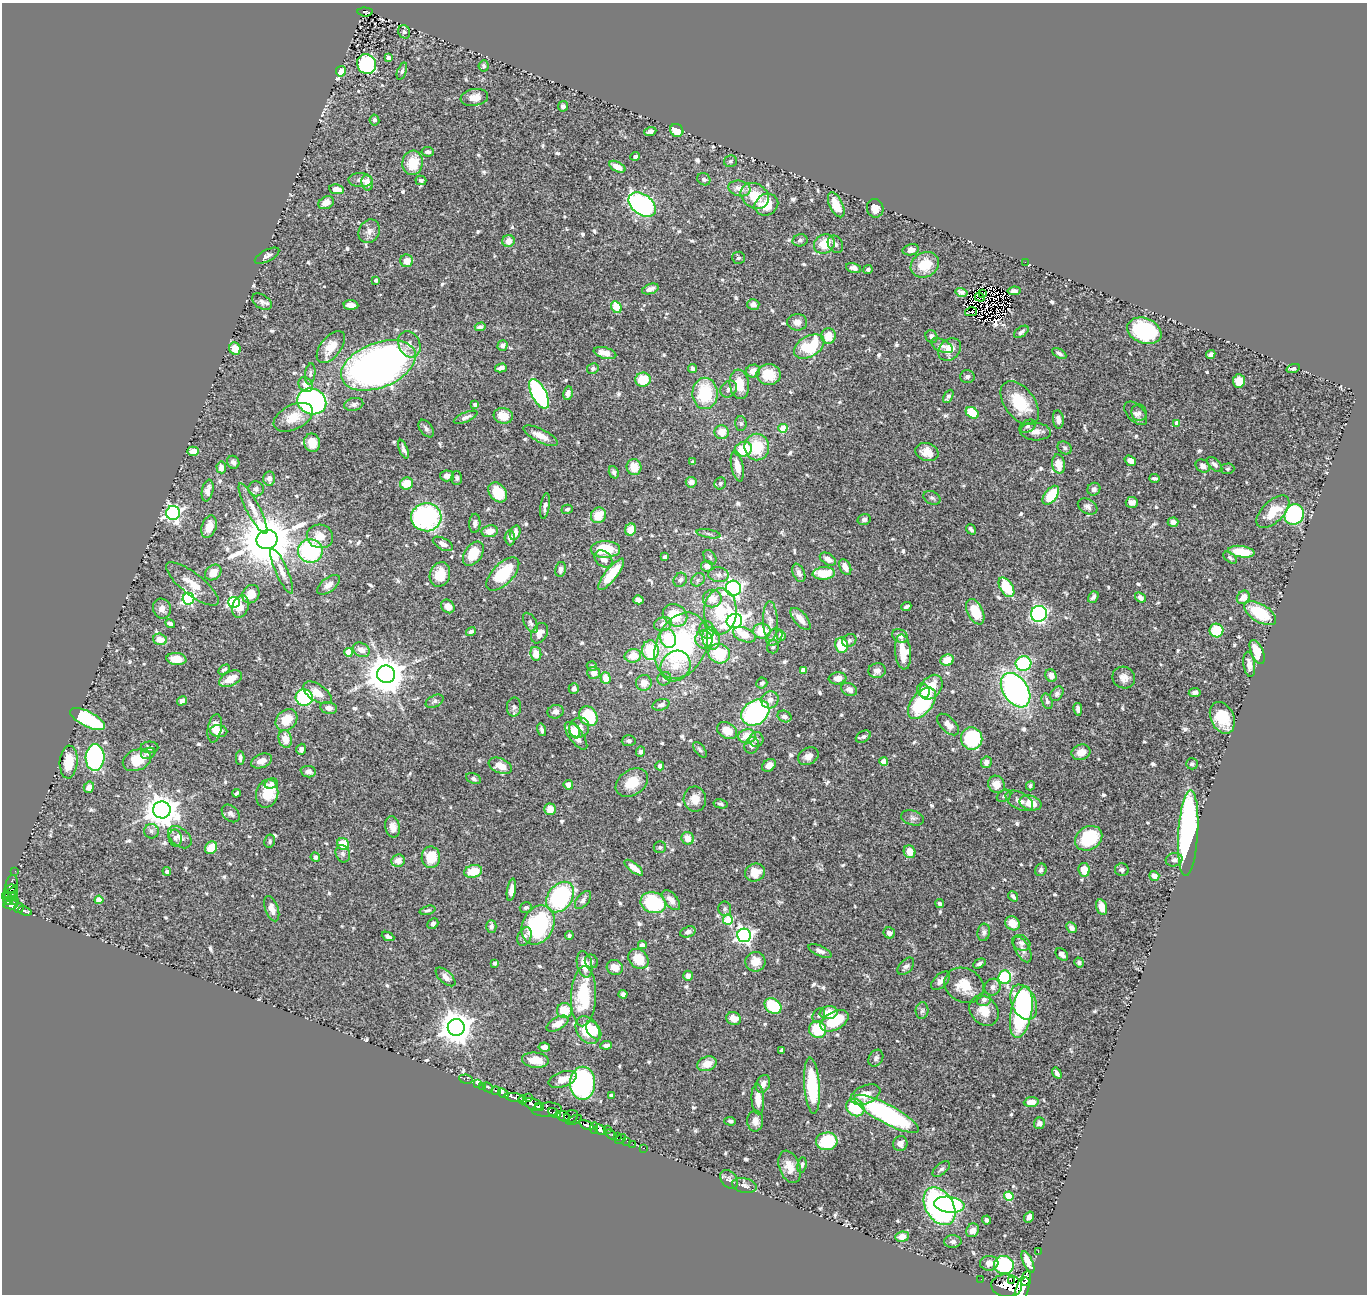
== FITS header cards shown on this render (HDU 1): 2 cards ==
NAXIS1  =                 1365
NAXIS2  =                 1292

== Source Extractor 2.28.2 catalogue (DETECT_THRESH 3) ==
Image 1365 x 1292 px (HDU 1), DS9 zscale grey, 1 PNG px = 1 image px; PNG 1369 x 1296 px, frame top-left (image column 1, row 1292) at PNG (2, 3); each listed source drawn as its Kron ellipse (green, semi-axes under 4 px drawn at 4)
Background 0.707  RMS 0.024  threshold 0.0715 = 3 sigma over >= 5 px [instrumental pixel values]
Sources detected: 716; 9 with non-positive FLUX_AUTO (blend fragments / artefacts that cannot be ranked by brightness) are neither listed nor drawn; of the other 707, the 500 brightest by FLUX_AUTO listed and drawn (207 fainter detections omitted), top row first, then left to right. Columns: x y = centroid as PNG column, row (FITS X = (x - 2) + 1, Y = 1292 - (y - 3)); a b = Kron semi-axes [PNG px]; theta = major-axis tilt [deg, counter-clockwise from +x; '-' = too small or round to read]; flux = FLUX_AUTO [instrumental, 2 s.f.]
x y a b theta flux
365 12 7 4 -4 25
404 32 7 6 - 3.3
388 58 4 4 - 8.8
367 64 10 9 - 180
484 66 5 5 - 3.3
341 71 5 5 - 18
402 71 9 4 70 4.2
474 97 14 8 10 17
563 106 5 5 - 5
374 120 5 5 - 4.2
677 130 7 6 - 23
650 131 6 4 21 5.5
428 152 6 4 -7 5.8
635 156 5 4 - 4.2
730 161 6 6 - 3.3
413 163 12 10 81 39
617 167 9 5 -29 20
704 179 7 6 - 4.6
360 180 12 7 -3 8.7
421 180 5 4 - 4.4
367 183 8 6 -79 17
740 188 11 7 -13 15
337 189 7 5 -9 15
755 196 15 12 -34 37
326 203 8 6 31 14
642 205 15 10 -37 330
766 205 12 10 31 40
836 205 13 6 -65 28
875 208 9 8 - 12
369 231 12 10 61 11
800 240 7 6 - 4.1
509 241 6 6 - 16
824 244 11 9 36 30
835 244 9 7 -58 5.4
911 250 8 5 13 9.2
267 256 13 5 28 5.8
738 258 6 6 - 3.5
407 261 6 6 - 18
1025 262 2 2 - 24
925 265 14 12 30 41
854 268 8 5 -15 7.2
868 269 4 4 - 3.4
376 280 3 3 - 5
650 289 9 5 20 7.9
1014 291 7 4 8 4.9
961 292 6 4 -15 4.9
982 294 3 2 - 3.4
980 297 5 2 - 3.7
262 302 11 7 -34 6.2
753 304 6 5 - 6.2
351 305 7 5 -4 10
616 307 6 5 - 42
971 312 6 2 15 7.2
797 322 10 8 -1 11
480 327 5 4 - 5.6
1144 331 18 12 -21 130
1021 332 8 5 36 4.7
828 336 8 7 - 22
931 336 6 5 - 6.1
409 344 14 10 -64 13
503 345 5 5 - 5.8
809 346 16 10 30 90
942 346 12 6 -25 7.5
331 347 19 10 52 25
235 349 6 5 - 20
950 350 12 10 45 22
605 353 11 5 -15 14
1059 353 8 4 -28 4.8
1211 355 5 4 - 7.3
378 365 39 22 22 1100
501 368 6 4 15 6.8
593 368 6 5 - 3.9
693 368 5 4 - 3.6
1293 368 7 4 19 3.7
753 371 7 6 - 14
310 374 10 5 83 4.9
769 375 12 10 -1 44
967 377 7 6 - 4.5
643 380 7 7 - 41
1239 381 7 6 - 26
739 384 15 9 -82 30
305 385 8 6 -54 10
729 389 9 7 47 6.4
568 393 7 4 79 7.5
705 393 15 12 -89 82
539 394 16 7 -62 280
948 396 7 4 61 4.9
312 401 15 12 -23 480
1020 403 25 15 -53 63
354 404 9 6 13 5.5
475 405 4 4 - 4.1
972 413 7 5 -36 41
1136 413 14 8 -46 7.7
1139 413 8 7 - 5.8
503 416 9 8 - 21
293 417 21 12 27 27
466 417 13 5 23 6.8
1058 419 9 5 -83 9.2
741 423 7 6 - 3.8
1177 423 4 4 - 14
1027 426 9 6 30 5
426 428 10 6 -53 5.2
783 428 4 4 - 47
1035 431 15 9 -4 13
722 432 7 7 - 19
540 436 19 6 -26 17
312 443 9 8 - 22
757 447 13 12 - 55
1065 448 7 6 - 3.7
403 449 10 4 -69 5.3
743 449 9 7 23 46
193 451 5 4 - 16
927 452 12 9 -17 18
1130 461 6 4 -35 13
233 462 7 6 - 5.6
693 462 4 4 - 4.3
1058 464 10 6 -81 24
1215 464 9 5 -43 5.5
737 466 15 6 -79 19
1203 466 7 6 - 7.4
221 467 6 5 - 12
634 467 8 7 - 20
1227 469 7 5 2 3.2
614 472 6 4 -69 3.8
447 476 7 5 -4 6.7
457 478 7 5 -88 3.9
1155 478 5 3 - 3.4
269 479 7 6 - 9.9
691 482 5 5 - 11
720 483 6 5 - 4
407 484 6 6 - 29
256 489 7 7 - 5.4
1094 489 7 6 - 5.5
208 490 11 5 79 9.4
498 492 11 8 -52 38
1051 495 11 6 51 64
932 498 9 6 -27 4.5
1132 502 6 5 - 6.5
545 506 13 4 81 6.1
1088 506 10 7 -30 6.1
253 509 28 6 -62 18
567 509 6 4 15 3.3
1273 512 20 10 45 41
173 513 7 7 - 460
1294 514 10 9 - 190
598 515 8 7 - 30
426 517 15 14 - 250
864 520 6 5 - 5.1
1173 522 5 4 - 7.6
475 523 9 5 87 5.1
209 527 12 7 71 19
971 529 5 3 - 4.3
630 530 6 5 - 22
490 531 8 6 10 17
515 533 7 5 70 9.6
709 534 12 3 -10 4
320 536 13 11 -13 23
510 538 7 5 -85 5.1
267 540 10 9 - 11000
443 544 11 6 -28 8.5
605 549 14 8 0 56
310 551 12 11 - 190
1241 552 13 5 -8 49
473 554 13 8 56 42
665 557 4 3 - 3.6
710 557 8 5 -55 3.9
1230 558 8 4 -38 3.3
603 559 10 7 -42 11
828 559 9 5 -30 10
707 566 6 5 - 13
845 567 8 5 -64 13
561 569 7 5 77 6
282 571 24 6 -66 15
213 572 9 7 40 20
799 573 10 5 -66 6.5
824 573 11 6 4 39
503 574 21 10 45 72
611 574 19 6 52 40
440 575 13 10 71 30
719 575 10 7 -5 7.9
680 580 7 6 - 5.3
698 580 7 6 - 4.4
192 584 32 10 -38 27
329 585 13 7 37 10
1006 587 11 6 -58 68
733 588 8 7 - 380
251 594 10 8 56 25
1093 597 6 4 52 4.6
1140 597 6 4 -40 7.9
1243 597 7 6 - 18
188 599 6 6 - 260
712 599 9 8 - 18
638 600 5 4 - 8.2
234 602 6 5 - 200
448 606 7 6 - 14
906 606 5 3 - 3.4
240 607 11 8 70 14
162 609 10 9 - 9.6
720 611 23 16 87 73
975 612 14 7 -63 43
1260 613 18 9 -30 76
1039 614 8 8 - 290
675 615 13 10 -32 57
800 619 13 6 -49 17
734 621 8 7 - 800
770 621 19 7 -89 13
531 623 11 6 -59 5.1
170 624 5 4 - 7
663 624 9 7 16 9.7
707 630 8 7 - 10
1216 630 7 7 - 58
762 631 8 7 - 41
471 632 5 4 - 4.5
540 633 11 7 61 15
744 635 12 7 -21 23
781 635 5 4 - 6
900 636 8 6 -32 7.3
774 637 9 7 47 7.2
668 638 10 7 -70 52
160 639 7 5 -16 18
704 639 9 8 - 15
711 639 11 8 -81 33
849 640 7 6 - 4.4
842 645 7 6 - 51
681 646 34 25 65 260
773 647 7 5 75 3.5
361 650 9 6 -28 12
650 650 10 8 -85 91
348 652 4 4 - 40
903 652 17 8 -84 38
1257 652 13 6 -67 36
536 654 7 5 -79 22
719 654 11 9 -19 62
633 656 8 7 - 25
176 659 10 6 -7 21
947 660 7 5 22 23
1023 664 8 7 - 130
1249 664 13 6 -83 11
592 666 5 5 - 3.5
676 666 16 14 48 28
224 670 6 4 33 3.4
803 670 4 4 - 9.5
877 671 8 7 - 7.5
594 673 6 6 - 11
386 674 9 9 - 4400
1051 676 6 5 - 7.9
606 678 6 5 - 23
838 678 9 6 6 13
1124 678 11 10 - 12
231 679 12 7 27 24
664 679 7 6 - 4.3
644 683 8 8 - 14
762 683 6 5 - 4.2
931 687 14 10 53 33
574 689 5 5 - 6
849 689 8 6 -26 7.5
923 690 7 6 - 8.7
1016 690 19 12 -56 440
317 693 16 8 -34 20
1195 693 6 4 7 5.4
1057 694 8 5 51 4.6
304 698 8 8 - 140
770 700 9 8 - 10
182 701 5 4 - 7.3
435 701 9 6 27 4.7
1047 701 8 5 -71 4
922 703 18 10 51 130
661 705 9 5 17 7
514 707 9 7 88 6.2
329 708 8 6 -11 8.8
1078 709 6 4 -79 4.5
556 712 8 6 17 8.4
755 713 15 12 36 250
588 716 10 8 -53 70
784 716 7 5 -24 6.7
1222 718 16 11 -64 41
88 719 19 7 -28 150
286 720 12 9 46 31
948 724 13 7 -44 11
215 728 14 7 79 17
579 728 10 9 - 14
542 730 6 3 -73 4.7
219 731 8 6 -5 16
575 731 8 5 -68 12
727 731 10 7 -32 25
576 736 16 7 -54 23
747 736 9 7 6 35
863 737 8 5 30 4
972 738 11 10 - 140
285 739 9 6 -76 19
756 740 7 7 - 4.8
629 741 7 5 3 4.3
752 745 8 7 - 7.8
149 747 9 6 0 4.8
301 749 6 4 71 5.8
700 750 9 5 -51 4.2
641 752 5 4 - 4.6
1081 752 9 7 16 16
148 753 7 5 22 6
808 756 11 8 31 11
95 757 13 9 86 290
240 758 7 4 -88 4.6
137 760 15 10 24 41
261 761 11 7 20 11
69 762 16 9 86 36
884 762 4 4 - 29
986 762 6 5 - 7.7
1192 764 6 5 - 4.3
769 765 7 5 37 13
500 766 12 7 -23 19
660 766 4 4 - 6.5
308 772 7 5 -5 7
473 779 8 5 -24 4.2
632 783 17 12 34 34
271 784 7 5 20 4.4
996 784 9 8 - 14
568 785 5 5 - 12
1030 786 4 4 - 3.2
89 787 6 5 - 11
236 793 4 3 - 3.5
267 794 14 11 74 45
1004 796 7 5 29 3.9
695 799 12 11 - 18
1019 801 15 8 -29 13
1031 803 11 7 -14 25
721 804 7 4 -12 4.3
550 809 5 5 - 19
162 810 9 8 - 2500
231 813 10 7 -43 7
913 818 11 7 -16 5.9
393 827 11 7 -78 12
151 831 7 7 - 5.4
1188 833 43 10 86 430
180 837 13 8 -41 11
175 838 8 6 -79 5
688 838 6 6 - 17
1089 838 14 11 33 82
270 841 7 5 80 4
343 844 6 5 - 35
660 847 6 6 - 3.2
211 848 7 5 50 32
910 852 6 5 - 18
343 854 9 7 -65 5
315 857 5 4 - 4.7
431 857 10 9 - 36
1174 860 8 6 13 4.9
398 861 7 6 - 15
634 868 11 4 -38 17
1041 870 6 5 - 5.2
1084 870 7 5 -81 20
1122 870 7 6 - 5.3
15 871 2 2 - 4.3
167 871 4 4 - 6.1
473 871 9 6 12 33
755 872 10 9 - 23
1154 876 5 4 - 11
12 884 9 6 81 61
11 889 7 3 9 100
511 890 11 4 80 12
11 893 7 4 39 180
6 896 3 3 - 130
1013 896 5 3 - 4.1
15 897 3 3 - 23
560 897 17 12 53 200
99 900 4 4 - 26
583 900 11 6 52 7
671 900 12 6 -51 12
8 901 4 3 - 140
14 901 4 3 - 80
653 903 13 10 -19 120
940 904 4 4 - 4
11 905 7 4 2 260
1102 907 8 5 -75 20
19 908 5 3 - 140
526 908 6 5 - 4
272 909 13 6 -70 12
725 909 7 6 - 3.6
427 910 8 3 16 3.2
25 911 7 3 -19 66
728 920 5 5 - 86
1012 923 8 6 -40 22
433 924 6 4 43 3.6
538 925 20 15 64 180
491 926 6 5 - 5.8
1072 928 5 5 - 7.7
688 932 8 5 19 6
984 932 9 6 81 4.8
889 933 6 5 - 7.5
744 935 7 6 - 460
388 936 6 4 -24 5.5
569 936 4 4 - 3.6
524 937 10 6 64 6.9
1021 943 9 7 -27 6.7
642 945 4 4 - 6.2
1022 949 14 7 -61 9.6
820 951 12 5 -25 6.7
1062 955 7 5 -42 6.7
638 959 11 9 -44 35
591 961 7 6 - 3.4
755 962 10 10 - 19
1079 962 5 4 - 4.6
495 963 4 3 - 5.2
979 963 7 4 28 4.4
584 964 13 7 -79 26
906 966 10 6 48 6
615 967 8 7 - 16
688 976 5 5 - 8.6
446 977 12 6 -43 10
1005 977 7 6 - 130
941 981 11 6 44 8.8
964 985 20 17 -27 35
993 987 8 7 - 6.8
623 994 4 4 - 4.8
584 996 30 12 87 96
984 999 7 6 - 7.4
1024 1002 18 12 -65 190
773 1006 9 7 -37 84
565 1011 7 7 - 34
922 1011 8 6 85 4.7
984 1011 16 13 -49 26
1021 1012 26 10 79 160
829 1013 9 6 9 24
819 1015 7 6 - 3.6
734 1018 7 6 - 16
835 1021 15 9 29 75
557 1024 12 6 29 15
456 1027 8 8 - 2900
588 1030 15 11 -58 50
594 1030 10 6 -55 26
818 1030 9 8 - 76
606 1045 6 3 6 4.4
544 1047 6 4 -8 5.6
782 1050 4 3 - 3.9
876 1058 9 7 59 4.7
535 1060 13 7 -5 28
707 1064 10 7 21 22
1057 1073 6 3 -56 5.2
466 1079 7 4 -9 14
562 1079 14 7 18 16
582 1083 16 12 -90 320
477 1084 3 3 - 29
763 1084 9 6 69 9.3
482 1086 3 2 - 14
812 1086 28 7 -86 120
488 1087 5 3 - 43
496 1091 4 3 - 240
503 1093 6 3 -37 140
611 1095 4 3 - 4.2
865 1095 15 9 23 24
515 1097 10 4 -10 920
529 1097 3 3 - 120
758 1099 15 6 -86 20
523 1100 4 4 - 470
1031 1102 7 5 7 14
533 1104 11 5 -22 1400
539 1106 3 3 - 320
855 1108 10 8 -39 86
547 1110 15 7 4 420
554 1113 7 3 -26 200
887 1114 36 9 -28 270
563 1116 7 5 -26 370
571 1116 7 6 - 330
574 1120 8 4 21 110
730 1121 6 4 -5 3.7
755 1121 10 8 -89 11
1039 1123 6 5 - 8.4
586 1125 7 4 -25 670
594 1128 6 2 86 33
607 1129 3 2 - 7.5
600 1130 6 4 -38 350
611 1134 6 3 -30 53
617 1137 4 3 - 32
620 1139 6 3 36 33
627 1141 2 2 - 11
827 1141 11 9 4 86
633 1144 2 2 - 6.4
900 1144 7 7 - 10
643 1148 3 2 - 16
802 1165 7 4 80 3.4
790 1167 17 10 -70 22
941 1169 10 5 41 4.4
729 1179 11 7 -48 6
744 1185 12 7 -13 7.2
1009 1196 5 4 - 60
949 1205 15 8 -7 120
940 1206 20 13 -59 560
1029 1217 6 4 55 9.1
987 1220 4 3 - 4.4
972 1230 7 6 - 9.2
902 1237 7 5 8 15
953 1242 9 6 1 6
1038 1252 2 2 - 8.6
1028 1262 11 4 -65 12
989 1263 9 7 4 11
1004 1265 10 9 - 170
981 1279 2 2 - 5.1
1011 1280 2 2 - 1600
1025 1282 4 2 - 190
1007 1286 15 11 -5 920
1022 1289 19 6 71 1900
At the frame edge (FLAGS 8, measured only in part): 1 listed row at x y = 1022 1289
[207 fainter detections neither listed nor drawn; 9 non-positive-flux detections neither listed nor drawn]